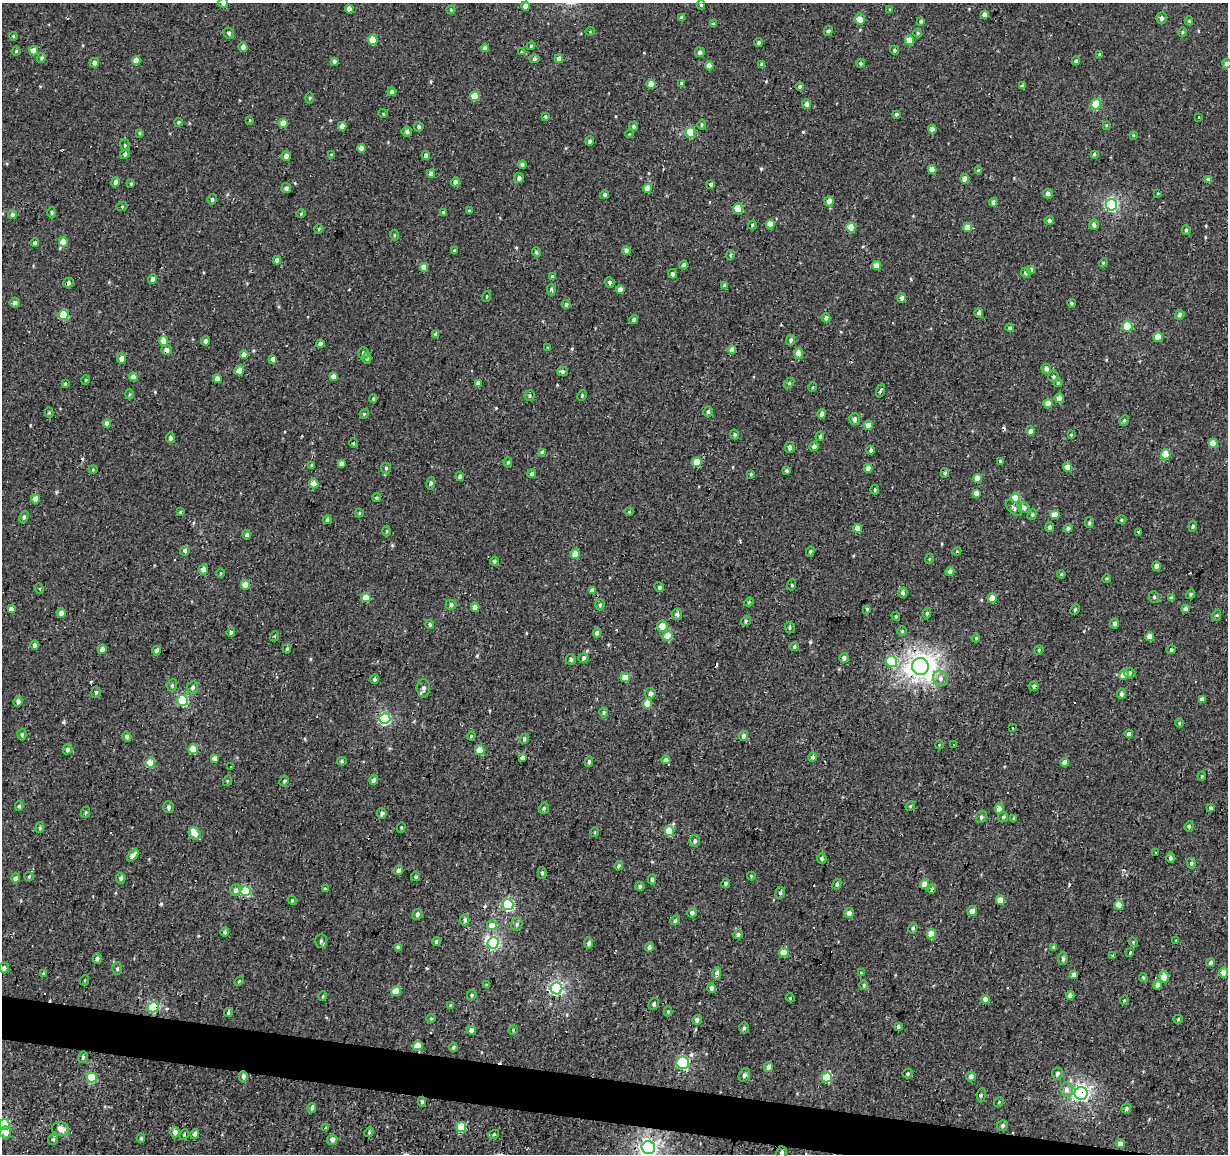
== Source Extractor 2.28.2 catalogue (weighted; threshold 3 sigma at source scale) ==
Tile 6 of 4 x 4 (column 2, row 2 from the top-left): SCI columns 1230-2455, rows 2588-3739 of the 4908 x 5112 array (HDU 1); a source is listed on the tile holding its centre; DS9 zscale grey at full resolution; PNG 1230 x 1156 px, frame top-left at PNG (2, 3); each listed source drawn as its Kron ellipse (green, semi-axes under 4 px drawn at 4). Shown black and unused: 3% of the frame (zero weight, under 2 of 3 exposures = <1% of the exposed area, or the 3 px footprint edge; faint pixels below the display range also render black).
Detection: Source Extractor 2.28.2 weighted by HDU 2 'WHT'; one run over the whole footprint, this tile lists its part. Background 0.00309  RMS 0.0034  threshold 0.0154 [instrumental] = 3 sigma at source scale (4.5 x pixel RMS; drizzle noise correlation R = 1.50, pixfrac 1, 0.0396/0.0396 arcsec/px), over >= 5 px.
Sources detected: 504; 2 inside a brighter object's white glare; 13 cosmic-ray / hot-pixel residue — neither listed nor drawn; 1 inside a brighter listed object's ellipse — not listed separately; the other 488 listed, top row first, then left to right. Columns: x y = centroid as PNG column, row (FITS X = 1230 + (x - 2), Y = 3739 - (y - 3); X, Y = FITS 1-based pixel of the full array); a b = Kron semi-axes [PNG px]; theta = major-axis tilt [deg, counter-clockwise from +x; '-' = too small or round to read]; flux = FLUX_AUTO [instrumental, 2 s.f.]
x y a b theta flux
223 3 5 5 - 1.2
701 5 4 4 - 0.44
526 6 4 4 - 2.6
349 9 4 4 - 2.8
451 10 4 4 - 0.39
890 10 4 3 - 0.43
984 14 4 4 - 1.6
682 18 4 4 - 1.1
1162 18 6 5 - 1.1
860 19 5 5 - 2.8
921 21 4 3 - 0.53
1189 21 4 4 - 0.46
713 24 4 3 - 0.58
590 31 5 3 - 0.27
828 31 5 4 - 0.74
1182 32 5 4 - 0.4
229 33 6 5 - 0.75
918 33 4 4 - 0.43
13 36 4 3 - 0.31
373 40 5 4 - 6.7
910 40 5 4 - 5.3
759 42 4 4 - 0.61
531 46 4 3 - 0.41
243 47 4 4 - 1.4
485 48 4 4 - 1.5
894 50 5 4 - 0.63
16 51 4 4 - 0.44
34 51 5 4 - 3.1
522 52 3 3 - 1.7
700 52 5 5 - 1
1099 54 3 3 - 0.31
42 58 5 4 - 0.67
534 59 5 4 - 0.59
559 59 4 4 - 2.3
136 61 4 4 - 3.4
334 61 4 4 - 0.8
1076 61 4 4 - 0.69
94 63 5 4 - 1.2
861 63 4 4 - 0.57
1227 64 5 4 - 2.4
762 65 4 3 - 1.1
709 66 4 4 - 3
651 84 5 4 - 4
681 84 4 3 - 0.48
1022 86 4 3 - 0.72
800 87 4 4 - 0.92
392 92 4 4 - 1.1
475 96 5 5 - 7.7
310 98 5 3 - 0.41
807 104 5 4 - 1.5
1096 104 5 5 - 17
383 113 5 3 - 0.26
896 114 3 3 - 0.54
545 116 4 3 - 0.47
1199 118 3 2 - 0.38
250 120 4 3 - 0.28
178 122 4 4 - 0.51
283 123 4 4 - 3.6
702 125 5 4 - 0.5
1106 125 4 4 - 0.33
342 126 4 4 - 2.4
634 126 4 4 - 0.64
419 127 5 5 - 0.72
932 129 4 4 - 1.8
407 132 5 5 - 0.85
690 132 5 4 - 11
139 133 4 3 - 0.4
629 134 4 3 - 0.27
1133 135 4 4 - 0.31
590 141 4 4 - 0.92
125 145 6 4 -69 0.52
361 148 4 4 - 2.3
125 154 5 4 - 0.86
1094 154 4 3 - 0.58
332 155 4 3 - 0.8
426 155 4 4 - 1.8
286 156 5 4 - 1.8
522 165 4 4 - 0.63
932 169 4 4 - 2.9
978 170 3 3 - 0.24
431 174 4 4 - 1.4
519 178 5 4 - 1.3
965 179 5 4 - 2.9
1208 180 4 4 - 1.5
115 182 5 4 - 1.1
455 182 4 4 - 1.5
131 183 4 3 - 0.42
711 184 4 3 - 0.83
286 188 5 4 - 1.2
647 188 5 4 - 4.1
1158 193 3 3 - 0.26
1048 194 5 4 - 1.2
605 195 4 4 - 0.7
212 199 5 4 - 0.75
829 201 5 4 - 2.4
993 202 4 4 - 1.4
1112 205 6 5 - 50
122 206 5 3 - 0.36
738 209 5 5 - 12
469 211 3 3 - 0.47
443 212 4 3 - 0.67
52 213 5 4 - 0.54
301 214 5 3 - 0.34
12 215 4 4 - 0.86
1049 220 5 4 - 0.95
770 224 4 4 - 4.3
752 225 4 4 - 0.45
1094 225 5 4 - 1.2
851 228 5 4 - 6.1
968 228 4 4 - 5.2
319 229 5 4 - 0.4
1186 230 5 4 - 0.73
395 235 5 3 - 0.36
63 242 5 4 - 5.4
35 243 4 4 - 0.79
454 251 4 3 - 0.39
626 251 4 4 - 1.3
536 252 5 4 - 0.64
730 255 5 4 - 0.67
277 260 4 4 - 1.8
1103 263 4 3 - 0.33
684 265 4 3 - 1
877 266 4 4 - 4.3
424 267 4 4 - 2.9
1031 270 4 4 - 1.8
1026 272 5 5 - 1.1
673 274 5 4 - 1.3
552 276 4 3 - 0.48
153 279 5 4 - 1.2
609 282 5 5 - 0.78
68 283 5 4 - 1.2
725 286 4 3 - 0.97
620 289 4 4 - 2.9
551 290 5 4 - 0.61
487 297 5 2 - 0.3
902 298 5 4 - 1.3
15 303 5 5 - 1.3
1071 303 4 4 - 0.48
566 304 4 4 - 0.89
979 313 5 4 - 1
64 315 5 5 - 13
1180 315 5 4 - 0.86
826 318 4 4 - 1.1
634 320 5 4 - 0.84
1127 326 5 5 - 13
1010 328 4 4 - 0.6
436 334 4 4 - 2.5
1158 337 4 4 - 5.4
791 340 5 4 - 0.74
164 341 5 4 - 4.1
205 341 4 4 - 1.1
320 344 4 4 - 1.4
548 347 3 2 - 0.47
167 350 5 5 - 2
732 350 4 4 - 2.7
363 353 6 5 - 0.74
799 354 5 4 - 3.7
244 355 4 4 - 2.1
121 358 5 4 - 1.9
367 358 5 4 - 0.82
273 359 4 4 - 1.4
1046 369 5 4 - 1.3
239 370 5 5 - 2.9
562 371 5 5 - 0.92
333 376 4 4 - 2.3
133 377 4 4 - 2.7
1053 377 5 5 - 0.57
217 379 4 4 - 2
85 380 5 3 - 0.33
478 383 4 4 - 1.4
789 383 6 4 45 0.4
1058 383 4 3 - 0.53
65 384 4 3 - 0.43
813 387 5 3 - 0.29
880 390 7 3 71 0.55
129 394 5 3 - 0.39
582 395 5 4 - 0.42
530 396 5 5 - 0.58
373 398 4 3 - 0.42
1059 398 5 4 - 2
1048 403 4 4 - 4.1
49 412 5 4 - 0.38
708 412 5 5 - 0.69
364 414 5 4 - 0.29
822 414 5 4 - 1.3
855 419 6 5 - 1.2
1124 420 5 4 - 0.49
107 423 4 4 - 1.7
868 425 4 4 - 3.3
1030 431 4 4 - 1.3
735 434 5 4 - 0.48
1071 435 3 3 - 0.38
820 436 5 3 - 0.54
170 438 5 4 - 1.1
353 443 5 3 - 0.33
1213 443 4 4 - 5.1
814 446 5 4 - 1.3
790 447 5 5 - 1.1
871 450 4 4 - 0.74
543 453 4 4 - 2
1166 454 5 5 - 7.8
508 462 5 4 - 0.47
697 462 5 4 - 6.2
1000 462 3 3 - 2.1
341 464 4 4 - 1.3
312 465 4 3 - 0.56
1068 467 4 4 - 3.7
386 468 5 5 - 0.55
868 468 4 4 - 1.8
93 469 4 4 - 0.36
787 470 4 4 - 0.62
945 473 5 4 - 0.54
532 474 4 4 - 1.4
751 474 4 3 - 0.39
460 476 4 4 - 0.76
978 478 4 4 - 4.2
431 483 6 4 80 0.79
314 484 5 4 - 3.7
875 489 5 3 - 0.48
976 493 4 4 - 2
376 498 4 4 - 0.51
1015 498 5 4 - 8.1
35 499 4 4 - 3
1014 508 10 5 -45 1.1
1024 508 5 5 - 1.2
180 512 4 4 - 0.37
629 512 4 4 - 0.46
359 513 4 4 - 0.51
1032 515 6 4 52 0.6
1055 515 4 4 - 4.7
24 517 6 4 63 0.74
327 520 4 4 - 0.65
1121 520 5 4 - 0.43
1089 523 6 3 81 0.63
1193 526 5 4 - 0.54
1050 527 5 4 - 0.92
857 528 4 4 - 3.3
1068 528 5 4 - 0.81
387 531 5 3 - 0.35
1138 532 3 3 - 1.9
247 535 4 4 - 1
185 551 5 4 - 0.93
810 551 5 4 - 0.46
957 551 4 3 - 0.3
575 554 5 4 - 5
929 559 5 3 - 0.35
494 561 4 4 - 0.7
1156 566 5 4 - 1.5
203 569 5 5 - 1.8
950 571 4 4 - 1.4
221 573 5 3 - 0.28
1061 574 4 3 - 0.32
1107 578 4 3 - 0.37
245 585 5 4 - 3.3
791 585 5 3 - 0.42
659 587 5 4 - 0.57
40 589 5 3 - 0.31
592 590 4 4 - 1.7
903 593 5 4 - 1
1190 594 5 4 - 0.51
1154 597 6 5 - 0.61
366 598 5 4 - 5.2
992 598 4 4 - 5.9
1171 598 4 3 - 0.56
749 602 5 4 - 0.36
451 605 5 5 - 0.96
600 605 5 4 - 0.55
475 607 4 4 - 2.2
11 609 4 4 - 1.6
867 609 3 3 - 0.42
1075 609 5 3 - 0.47
1185 609 4 4 - 2
61 613 5 4 - 1.8
927 613 5 4 - 0.54
677 614 5 5 - 1.2
1217 615 6 3 72 0.44
896 616 4 4 - 0.41
746 621 5 4 - 0.55
1114 623 5 4 - 0.99
430 624 4 4 - 0.71
662 626 5 5 - 4.1
790 627 6 5 - 0.55
902 631 4 4 - 0.43
231 632 4 4 - 0.63
597 633 4 4 - 1.3
275 636 5 3 - 0.29
668 636 4 4 - 11
1150 637 4 4 - 4.2
976 638 4 4 - 0.37
34 645 5 4 - 1.1
794 647 4 4 - 0.64
102 649 5 4 - 1.9
287 649 5 4 - 0.48
157 650 4 4 - 1.6
1039 650 5 4 - 0.4
1171 650 4 4 - 0.85
584 658 5 4 - 0.74
844 658 5 4 - 1.2
571 659 5 5 - 0.69
891 661 6 5 - 13
920 666 8 8 - 220
1130 673 5 4 - 0.64
1124 675 5 5 - 3.5
625 678 5 4 - 6.3
940 678 8 7 - 1.5
374 679 4 4 - 0.67
172 685 6 4 71 0.53
1034 686 5 5 - 0.7
193 687 6 5 - 0.99
423 688 9 6 -89 1.2
96 692 5 4 - 0.59
650 693 5 5 - 1.2
1121 694 5 4 - 0.77
1202 699 4 4 - 1.4
183 700 5 5 - 24
18 701 5 4 - 1.2
647 704 5 4 - 3.6
604 712 5 4 - 0.54
385 719 5 5 - 34
1179 723 4 4 - 0.41
1013 728 3 3 - 0.5
22 734 6 4 -89 0.61
1129 734 4 4 - 0.97
471 736 4 3 - 0.37
743 736 5 4 - 1.1
127 737 5 4 - 1.1
524 739 5 4 - 0.62
954 744 3 2 - 0.37
939 745 4 3 - 0.27
68 749 5 4 - 0.97
193 749 5 5 - 9.7
480 750 5 4 - 8.9
812 757 5 4 - 0.86
214 758 4 4 - 2
522 758 4 3 - 1.5
666 760 4 4 - 2.5
342 761 5 4 - 0.52
589 762 5 4 - 0.74
1065 762 4 4 - 1.9
150 763 5 5 - 9.5
231 767 3 3 - 0.86
1202 776 4 4 - 0.39
374 780 5 4 - 1.2
227 781 5 3 - 0.32
284 781 5 4 - 0.54
19 806 4 4 - 0.53
910 806 5 4 - 0.48
169 807 6 5 - 0.74
544 808 6 4 75 0.58
999 808 5 4 - 1.8
1211 808 4 4 - 0.83
86 812 6 3 71 0.39
382 813 5 5 - 0.75
981 817 6 5 - 0.74
1003 817 5 5 - 0.64
1014 818 4 3 - 0.44
1189 826 5 4 - 0.48
401 827 5 4 - 0.36
40 828 5 4 - 0.49
669 831 5 4 - 6.7
595 832 5 3 - 0.27
195 833 7 5 -53 2.6
695 841 6 5 - 0.91
1156 852 3 3 - 1.5
133 855 7 4 46 2.2
1170 858 5 4 - 0.96
822 859 5 5 - 0.83
1191 863 5 4 - 0.66
619 866 5 4 - 1
398 870 5 4 - 1.3
542 873 6 4 89 0.68
29 876 5 4 - 0.39
751 876 4 4 - 0.34
416 877 4 4 - 0.57
16 878 5 4 - 1.7
121 878 5 5 - 0.98
652 879 5 4 - 0.74
726 883 5 4 - 0.7
837 884 5 4 - 0.7
925 884 5 4 - 2.5
640 886 5 4 - 0.81
325 889 3 3 - 0.37
932 889 4 3 - 2.2
236 890 6 5 - 1.4
245 891 5 5 - 27
780 893 6 4 75 0.62
292 900 4 3 - 0.38
1000 900 5 4 - 5.1
508 905 5 5 - 35
1119 905 4 4 - 4.3
972 911 5 5 - 2.1
692 913 5 4 - 1.2
849 913 5 4 - 2.7
417 914 6 5 - 0.91
465 920 5 4 - 0.77
675 920 5 4 - 0.56
517 924 6 5 - 0.75
492 925 5 4 - 3.9
913 928 5 4 - 0.74
225 932 5 4 - 0.62
738 934 5 4 - 0.93
931 934 4 4 - 5.2
321 941 7 6 - 0.85
1175 941 3 3 - 0.62
436 942 4 4 - 0.65
1133 942 5 4 - 0.38
493 943 6 5 - 36
589 943 5 4 - 0.93
398 947 4 3 - 1.2
649 947 5 4 - 1.1
1054 947 4 3 - 0.72
784 952 4 4 - 6.9
1130 952 3 3 - 1
1113 955 3 3 - 0.67
97 958 5 4 - 1.3
1063 959 6 4 89 0.73
1211 963 4 4 - 0.81
4 968 5 4 - 1.2
117 969 6 4 90 0.55
43 973 4 3 - 0.33
717 973 6 4 81 1.4
862 973 4 2 - 0.81
1224 973 5 4 - 2.5
1074 974 4 4 - 1.3
1164 977 6 4 -79 5.6
1143 978 4 3 - 0.43
85 980 5 3 - 0.32
239 981 6 3 46 0.37
487 985 4 4 - 0.44
864 985 5 4 - 0.41
1158 985 5 4 - 1.7
556 988 6 6 - 58
712 988 5 4 - 1.3
396 991 5 4 - 6.1
472 995 5 4 - 0.51
1070 995 4 4 - 1.5
323 996 5 3 - 0.34
790 998 4 4 - 0.37
985 999 4 4 - 2.6
1124 1000 5 4 - 0.41
654 1004 6 4 58 0.77
451 1005 4 3 - 0.76
153 1007 6 5 - 31
668 1011 5 4 - 0.4
228 1013 4 4 - 0.6
431 1018 5 3 - 0.31
1178 1019 5 4 - 0.37
697 1020 5 4 - 0.87
898 1026 4 3 - 1.1
744 1028 5 4 - 0.65
471 1030 4 4 - 1.6
513 1030 5 4 - 0.33
418 1046 5 4 - 6.8
453 1047 5 4 - 0.66
83 1057 6 4 77 0.62
683 1063 6 6 - 27
768 1067 5 4 - 1.6
908 1074 5 4 - 0.46
1057 1074 6 5 - 0.73
744 1075 7 5 60 1.2
243 1076 5 4 - 0.9
971 1076 5 5 - 1.2
827 1077 5 5 - 15
92 1078 5 5 - 16
1067 1090 7 6 - 1.8
1081 1093 6 6 - 91
981 1095 7 3 83 0.58
422 1102 5 4 - 0.55
999 1102 5 4 - 0.38
312 1108 5 4 - 0.88
1126 1108 5 4 - 0.73
4 1124 5 5 - 26
1003 1126 6 5 - 0.74
461 1127 5 5 - 10
326 1128 4 3 - 0.66
60 1129 8 7 - 3.1
6 1132 6 5 - 3.5
175 1132 5 5 - 1.7
369 1132 5 4 - 0.49
195 1134 5 4 - 0.97
494 1134 5 3 - 0.38
184 1135 5 3 - 0.38
141 1138 4 4 - 0.49
53 1139 6 4 67 0.56
332 1140 5 5 - 1.8
1120 1144 4 4 - 2.2
648 1148 6 6 - 110
782 1152 6 5 - 0.94
Overlapping masked pixels (flux is a lower limit): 8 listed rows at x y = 68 283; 167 350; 543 453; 183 700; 153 1007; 243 1076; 1081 1093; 782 1152
Isophote crosses this tile's border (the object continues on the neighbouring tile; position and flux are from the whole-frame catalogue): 4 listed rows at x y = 223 3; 1227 64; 4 1124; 648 1148